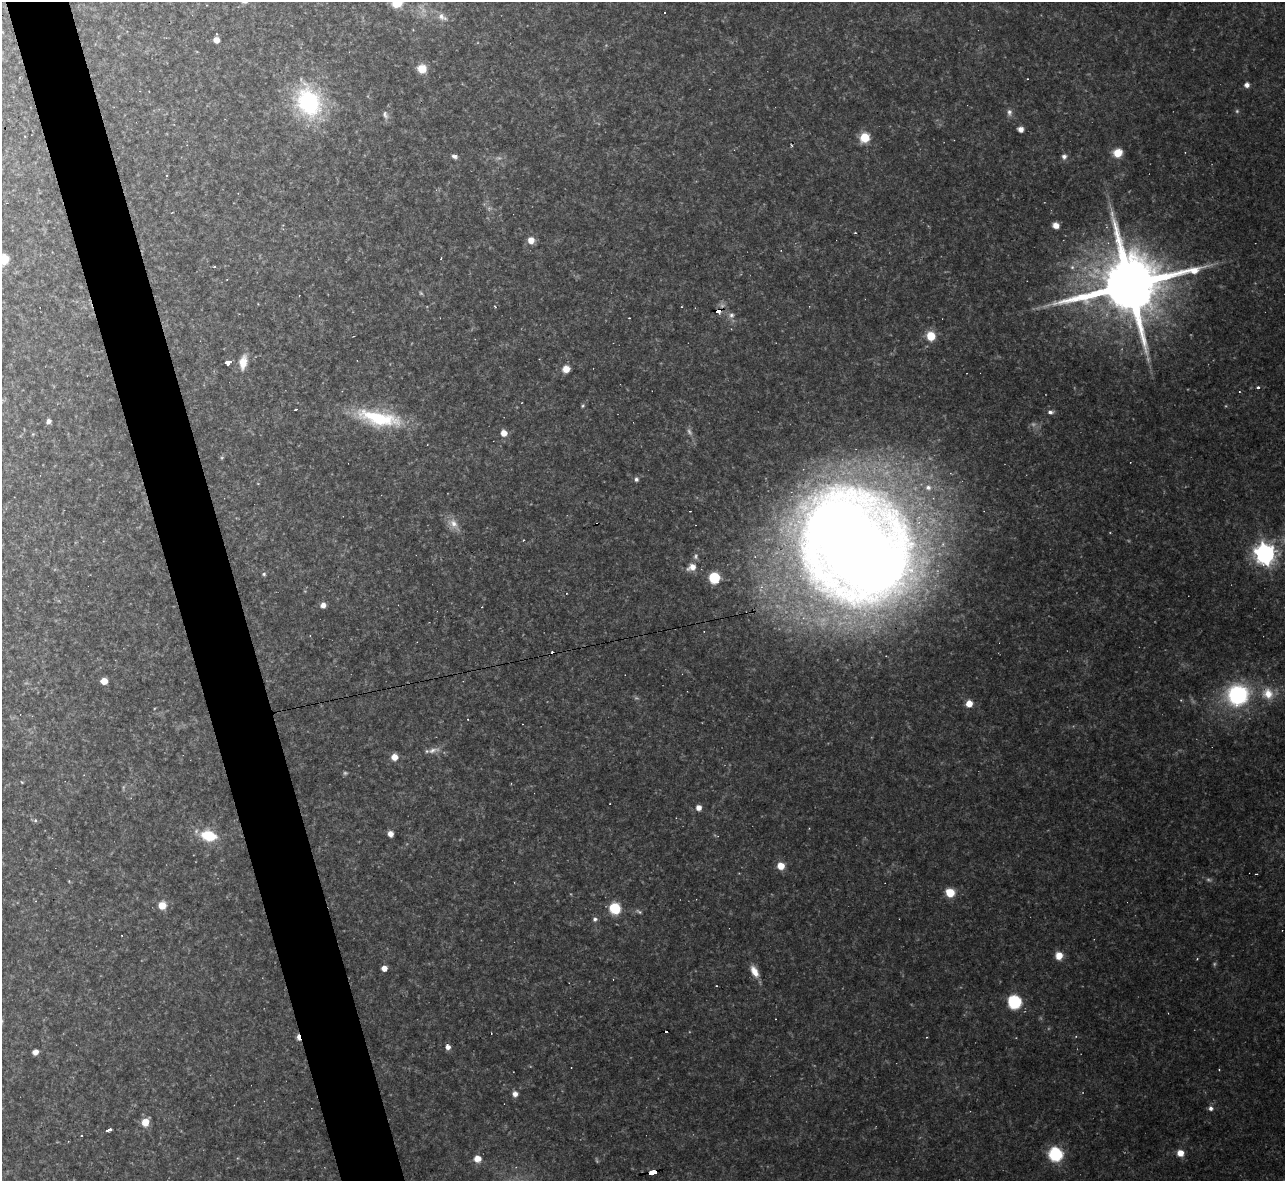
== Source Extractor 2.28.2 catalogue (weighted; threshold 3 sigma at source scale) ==
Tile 11 of 4 x 4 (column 3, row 3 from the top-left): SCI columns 2567-3849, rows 1320-2498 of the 5132 x 5115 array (HDU 1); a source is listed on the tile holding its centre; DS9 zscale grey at full resolution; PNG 1287 x 1183 px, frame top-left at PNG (2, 2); no overlay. Shown black and unused: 5% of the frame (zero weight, under 2 of 3 exposures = <1% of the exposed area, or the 3 px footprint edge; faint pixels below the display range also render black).
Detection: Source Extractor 2.28.2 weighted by HDU 2 'WHT'; one run over the whole footprint, this tile lists its part. Background 0.175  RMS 0.015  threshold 0.0657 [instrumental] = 3 sigma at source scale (4.5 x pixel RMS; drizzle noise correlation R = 1.50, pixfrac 1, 0.05/0.05 arcsec/px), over >= 5 px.
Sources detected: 94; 8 too faint to see at this stretch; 13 cosmic-ray / hot-pixel residue — not listed; the other 73 listed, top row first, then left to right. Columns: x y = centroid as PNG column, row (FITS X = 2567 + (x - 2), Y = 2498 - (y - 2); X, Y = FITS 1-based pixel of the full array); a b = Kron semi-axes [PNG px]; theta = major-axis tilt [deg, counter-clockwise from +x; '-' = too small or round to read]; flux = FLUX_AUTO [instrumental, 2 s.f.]
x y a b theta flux
396 3 8 7 - 44
665 12 3 3 - 6.2
442 17 17 8 -30 10
216 40 5 5 - 10
422 69 7 7 - 29
1247 85 5 5 - 5.6
309 102 38 30 -65 140
1009 112 9 6 86 4.9
385 115 11 6 -75 4.6
1021 129 5 5 - 7.8
865 137 6 6 - 44
1118 153 8 7 - 22
454 156 8 5 -14 4
1064 156 7 6 - 4.5
1056 225 6 5 - 11
531 240 7 7 - 12
441 258 3 2 - 0.86
4 259 6 6 - 43
1130 285 22 15 13 15000
494 306 3 2 - 1.3
682 307 3 2 - 1.5
718 310 6 4 15 97
731 315 7 6 - 4.1
931 336 6 6 - 39
228 362 5 3 - 110
243 362 18 9 82 17
566 369 6 6 - 16
1258 388 3 3 - 4.5
582 406 5 3 - 1.7
296 409 3 3 - 3.1
1050 412 6 4 -6 4.1
379 418 58 17 -12 100
49 421 5 4 - 5.5
504 433 6 6 - 12
636 479 6 5 - 3.3
928 487 8 7 - 6.9
453 523 13 10 -53 12
523 540 3 2 - 1.3
855 546 103 81 -49 3200
1265 554 7 7 - 920
693 567 7 7 - 11
264 574 5 5 - 2.1
714 578 7 7 - 70
323 605 6 5 - 6.9
104 681 6 5 - 15
1268 693 16 13 -64 22
1238 695 15 15 - 170
969 703 6 6 - 15
432 750 13 7 21 7.6
394 757 6 6 - 12
698 808 6 6 - 7.5
390 834 6 5 - 7.9
209 836 14 9 -11 48
781 866 7 7 - 16
950 893 7 6 - 32
162 905 7 7 - 19
615 908 7 6 - 78
595 919 6 5 - 3.2
1059 956 7 7 - 16
384 968 5 5 - 8.5
754 971 15 8 -61 14
1014 1002 7 7 - 150
298 1037 7 4 -79 9.5
448 1047 5 5 - 8.2
35 1052 5 4 - 7
515 1094 6 6 - 7
1211 1108 6 5 - 4.8
145 1122 7 6 - 21
109 1130 4 3 - 73
1180 1153 6 6 - 13
1055 1154 7 7 - 160
477 1159 7 6 - 14
653 1172 7 3 10 94
Overlapping masked pixels (flux is a lower limit): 4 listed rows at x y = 718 310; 731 315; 298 1037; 653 1172
Isophote crosses this tile's border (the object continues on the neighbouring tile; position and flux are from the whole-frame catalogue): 2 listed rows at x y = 396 3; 4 259